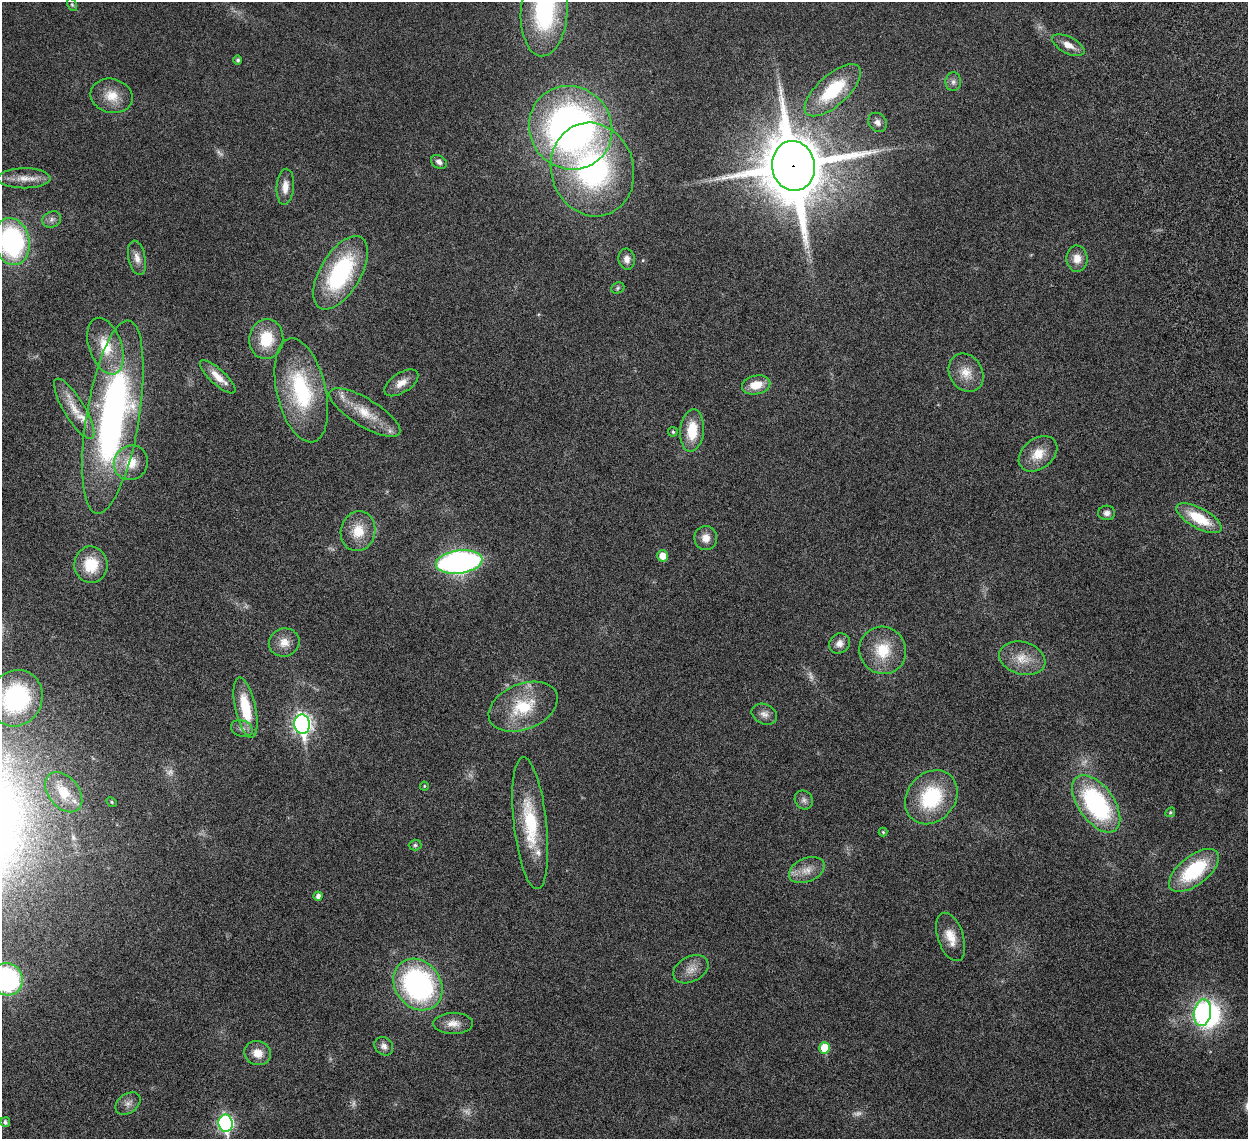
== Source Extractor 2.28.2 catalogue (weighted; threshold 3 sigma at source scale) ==
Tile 10 of 4 x 4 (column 2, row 3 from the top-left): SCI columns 1334-2579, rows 1495-2631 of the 5157 x 5153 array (HDU 1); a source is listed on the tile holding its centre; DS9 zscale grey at full resolution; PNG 1250 x 1141 px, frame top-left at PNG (2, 2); each listed source drawn as its Kron ellipse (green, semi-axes under 4 px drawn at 4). Shown black and unused: <1% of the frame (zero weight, under 6 of 12 exposures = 7% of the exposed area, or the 3 px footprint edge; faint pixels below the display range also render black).
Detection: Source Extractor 2.28.2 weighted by HDU 2 'WHT'; one run over the whole footprint, this tile lists its part. Background 0.0352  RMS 0.0025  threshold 0.0103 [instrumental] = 3 sigma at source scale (4.09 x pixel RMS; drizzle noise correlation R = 1.36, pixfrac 0.8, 0.05/0.05 arcsec/px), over >= 5 px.
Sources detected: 88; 7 too faint to see at this stretch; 1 inside a brighter object's white glare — neither listed nor drawn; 3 inside a brighter listed object's ellipse — not listed separately; the other 77 listed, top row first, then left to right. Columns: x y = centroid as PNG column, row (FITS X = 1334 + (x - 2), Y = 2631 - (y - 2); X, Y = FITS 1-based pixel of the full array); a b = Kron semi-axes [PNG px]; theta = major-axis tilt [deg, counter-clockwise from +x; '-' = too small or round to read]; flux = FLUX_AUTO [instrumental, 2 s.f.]
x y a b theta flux
72 5 7 4 -63 0.33
544 10 46 23 86 29
1068 45 18 8 -28 2.3
238 60 4 4 - 0.46
953 82 9 8 - 0.9
833 90 35 15 42 12
112 96 21 17 -14 4.1
877 122 10 8 -48 1.2
571 128 43 40 -46 100
439 162 8 6 -29 0.9
793 166 25 21 -80 1700
592 169 47 41 -73 44
24 178 26 10 0 3
285 187 18 8 85 2.2
52 219 10 8 26 0.89
12 241 23 17 -79 39
137 258 17 8 -79 1.7
627 259 10 8 -82 1.4
1077 259 13 10 -87 2.3
340 273 41 20 59 25
618 288 7 5 23 0.4
266 339 20 17 82 7
105 346 29 16 -71 7.1
966 373 20 16 -59 3.6
218 377 23 7 -43 2.9
401 383 19 10 33 2.4
756 385 14 9 12 3.8
301 390 53 24 -77 20
74 409 34 10 -59 4
365 413 40 14 -32 6.3
113 417 98 26 80 82
692 431 21 12 85 6.5
673 432 5 4 - 0.35
1038 454 21 15 38 4.1
131 463 18 16 54 4.8
1107 513 8 7 - 0.91
1199 518 25 10 -29 7.6
358 531 20 17 76 4.8
706 538 12 11 - 2
662 556 5 5 - 2.5
459 562 23 11 7 72
91 565 18 16 -87 6.6
284 643 15 14 - 2.5
839 643 11 9 40 1.5
883 650 24 23 - 7.5
1022 658 23 16 -16 4.5
16 698 29 26 63 19
523 707 36 23 22 11
245 708 31 10 -78 8.6
764 714 13 9 -25 1.3
302 724 9 7 -82 88
242 729 11 8 -20 1.2
424 786 4 4 - 0.22
64 792 23 15 -51 4.2
931 797 29 24 49 15
804 800 10 8 -51 0.9
112 802 5 4 - 0.29
1096 804 33 18 -54 31
1170 812 5 4 - 0.28
530 823 66 16 -84 14
883 832 4 4 - 0.25
415 845 6 5 - 0.4
807 870 19 11 23 2.6
1194 870 29 14 38 15
318 896 4 4 - 0.92
951 937 25 12 -71 3.6
691 969 19 12 28 2.4
7 979 16 15 - 31
418 985 27 22 -52 48
1202 1013 13 8 81 36
453 1023 20 10 1 2.3
384 1046 10 8 -46 1
825 1048 5 5 - 5.4
258 1053 13 12 - 2.6
128 1103 14 9 37 1.4
5 1122 5 4 - 0.59
225 1123 8 7 - 46
Overlapping masked pixels (flux is a lower limit): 1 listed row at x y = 793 166
Isophote crosses this tile's border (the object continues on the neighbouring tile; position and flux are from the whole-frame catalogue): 3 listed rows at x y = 544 10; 12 241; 7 979